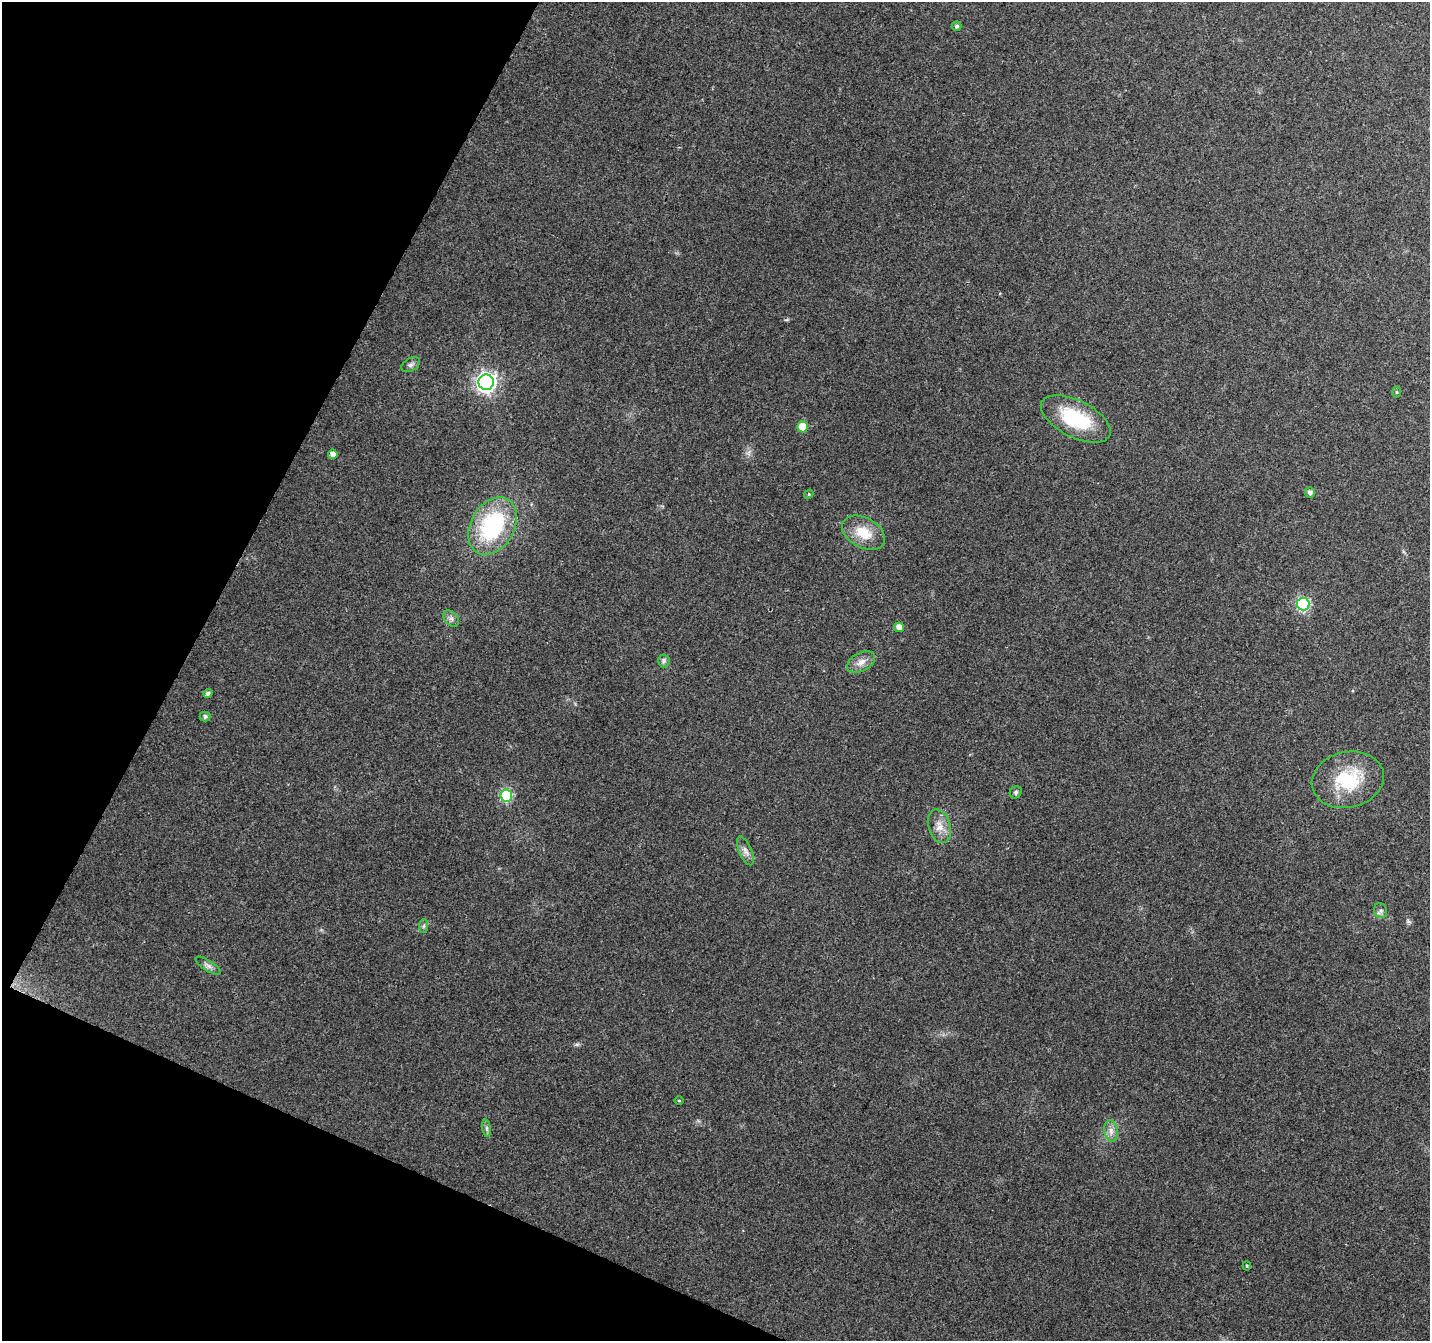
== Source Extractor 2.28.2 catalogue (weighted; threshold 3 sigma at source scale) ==
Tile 9 of 4 x 4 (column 1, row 3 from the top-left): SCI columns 9-1436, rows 1611-2949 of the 5729 x 5834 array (HDU 1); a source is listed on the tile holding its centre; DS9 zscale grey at full resolution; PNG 1432 x 1343 px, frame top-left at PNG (2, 2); each listed source drawn as its Kron ellipse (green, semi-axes under 4 px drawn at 4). Shown black and unused: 21% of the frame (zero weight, under 3 of 4 exposures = <1% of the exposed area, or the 3 px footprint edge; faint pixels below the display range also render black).
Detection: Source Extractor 2.28.2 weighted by HDU 2 'WHT'; one run over the whole footprint, this tile lists its part. Background 0.104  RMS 0.0058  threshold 0.026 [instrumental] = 3 sigma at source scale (4.5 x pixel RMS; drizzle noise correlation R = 1.50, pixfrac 1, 0.0396/0.0396 arcsec/px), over >= 5 px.
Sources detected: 30; all 30 listed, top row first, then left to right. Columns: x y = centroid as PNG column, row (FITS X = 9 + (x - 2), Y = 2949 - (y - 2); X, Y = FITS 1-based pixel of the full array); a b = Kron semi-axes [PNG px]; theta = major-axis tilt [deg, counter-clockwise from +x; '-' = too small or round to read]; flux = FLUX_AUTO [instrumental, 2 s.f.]
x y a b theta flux
956 26 5 4 - 1.2
411 365 10 6 31 1.9
486 382 8 7 - 270
1397 392 5 3 - 0.66
1076 419 38 18 -27 37
802 427 6 5 - 10
333 454 5 4 - 3.2
1310 492 5 5 - 2
809 494 4 3 - 0.53
493 526 31 22 60 58
863 533 23 15 -29 13
1303 604 6 6 - 71
451 618 9 6 -48 2.1
899 627 5 4 - 3.4
664 661 6 6 - 1.4
861 662 15 9 28 4.4
208 693 5 4 - 1.8
205 716 5 5 - 1.5
1348 780 36 28 13 32
1016 792 6 5 - 1.2
506 795 6 6 - 53
939 826 17 11 -73 6.4
745 851 15 6 -67 3.2
1381 911 8 6 -73 1.5
424 926 7 4 88 1.1
208 966 14 5 -32 2.3
679 1101 4 3 - 0.47
487 1128 9 4 -82 1.5
1111 1131 11 6 -81 3.1
1247 1266 4 4 - 0.63